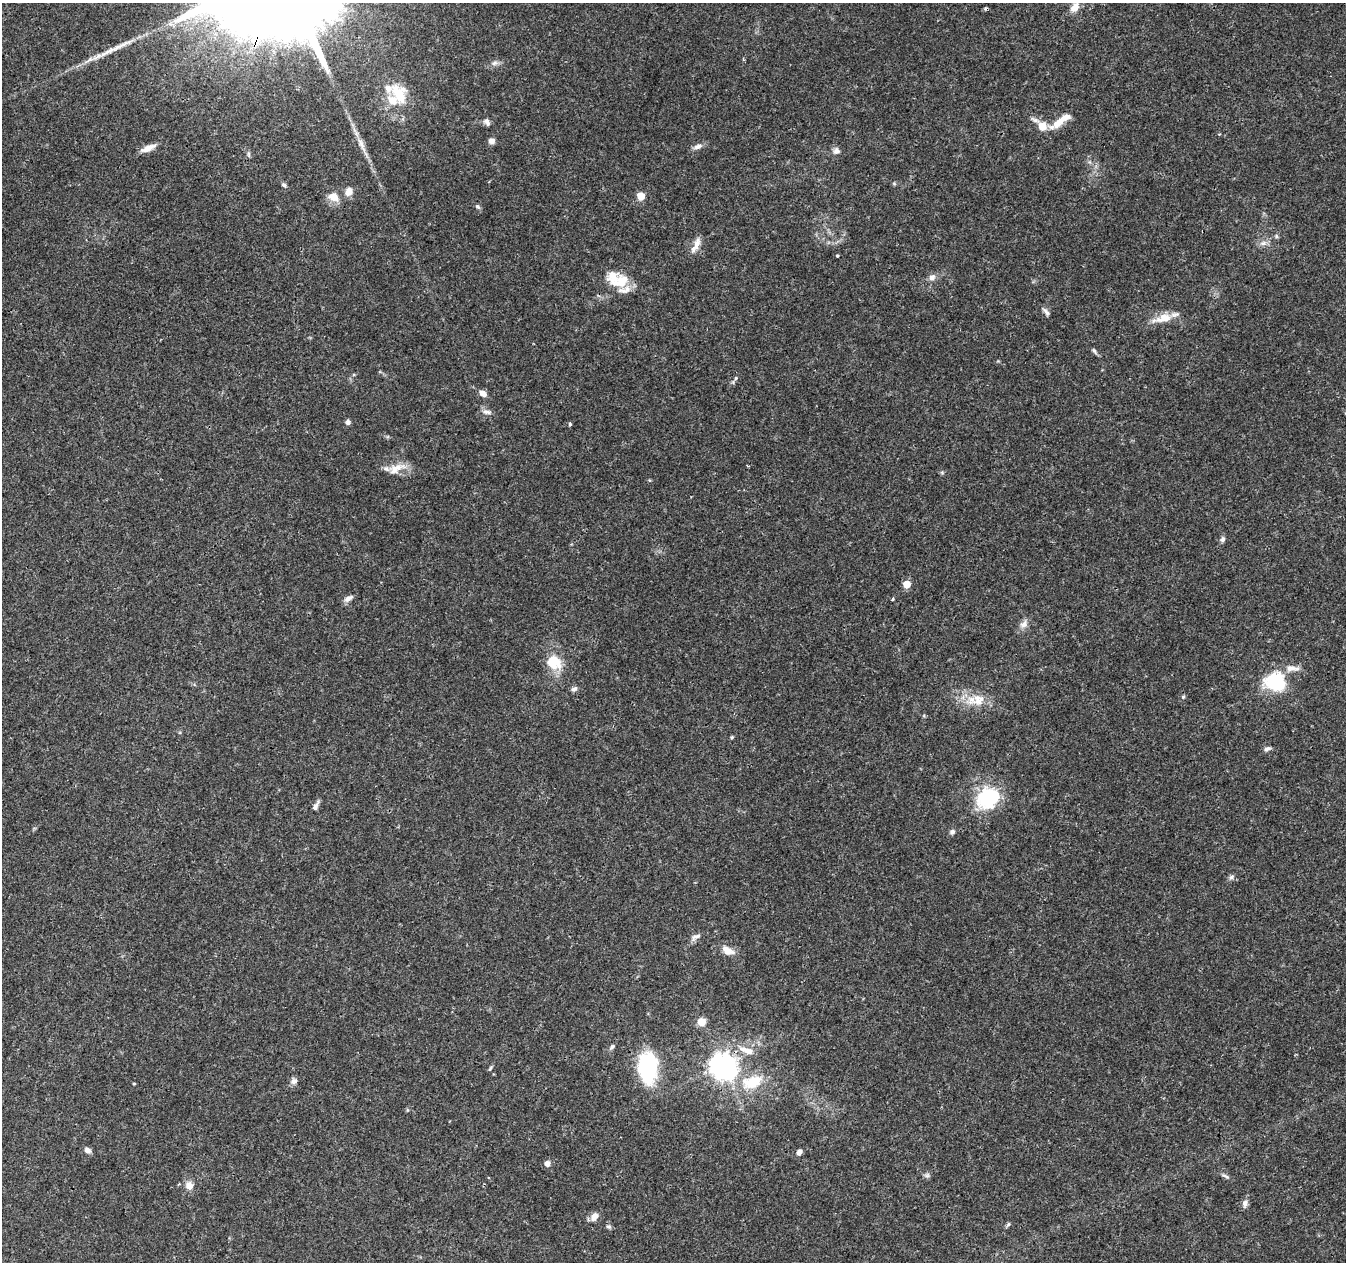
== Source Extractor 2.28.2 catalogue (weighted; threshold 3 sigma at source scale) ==
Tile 7 of 4 x 4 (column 3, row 2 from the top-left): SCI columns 2699-4042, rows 2804-4063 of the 5390 x 5544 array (HDU 1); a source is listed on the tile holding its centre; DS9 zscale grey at full resolution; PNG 1348 x 1264 px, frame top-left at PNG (2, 3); no overlay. Shown black and unused: <1% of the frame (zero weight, under 3 of 4 exposures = <1% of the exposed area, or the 3 px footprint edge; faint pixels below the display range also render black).
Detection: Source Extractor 2.28.2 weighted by HDU 2 'WHT'; one run over the whole footprint, this tile lists its part. Background 0.0503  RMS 0.0025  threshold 0.0115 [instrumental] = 3 sigma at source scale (4.5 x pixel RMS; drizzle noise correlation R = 1.50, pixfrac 1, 0.0396/0.0396 arcsec/px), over >= 5 px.
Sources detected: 80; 1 inside a brighter object's white glare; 1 cosmic-ray / hot-pixel residue — not listed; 6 inside a brighter listed object's ellipse — not listed separately; the other 72 listed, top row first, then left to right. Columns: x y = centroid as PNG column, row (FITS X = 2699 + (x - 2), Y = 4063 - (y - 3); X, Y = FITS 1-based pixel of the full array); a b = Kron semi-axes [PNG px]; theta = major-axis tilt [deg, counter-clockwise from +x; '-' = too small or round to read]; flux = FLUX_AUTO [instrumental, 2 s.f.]
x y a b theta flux
1075 7 14 10 56 2.3
110 51 40 6 25 4.5
495 63 9 7 17 0.97
399 94 30 18 -61 8.3
1035 120 14 5 -26 1
487 122 10 7 -60 0.97
1058 122 27 9 36 3.6
491 141 7 6 - 1.4
361 145 25 6 -66 2.6
698 146 13 6 21 1.2
148 148 19 7 23 2.3
836 151 10 9 - 1.1
284 185 7 5 -44 0.63
349 192 9 7 65 2.4
641 196 5 5 - 6.3
333 197 16 11 -26 3
477 206 7 5 -44 0.52
1276 236 6 5 - 0.43
1263 243 9 5 25 0.99
696 245 21 7 64 2.1
838 255 3 3 - 0.35
932 277 9 7 44 1.3
621 281 27 15 20 6.4
1046 312 13 5 -50 0.85
1163 318 23 9 14 4.6
1094 351 9 4 -56 0.55
736 378 5 4 - 0.35
483 393 9 6 -35 1.6
487 412 13 5 -6 0.97
348 422 6 5 - 0.82
570 424 4 3 - 0.42
396 469 26 11 25 3.6
942 473 6 4 -20 0.35
1223 539 8 6 68 0.69
907 584 5 5 - 5
348 598 13 6 32 1.1
892 599 4 3 - 0.32
1024 624 13 9 46 1.5
554 662 21 18 -42 6.4
1292 669 22 8 -1 2.4
1276 682 21 18 -16 16
574 689 8 6 34 0.77
1183 697 5 5 - 0.34
978 700 22 16 14 5.2
732 737 5 4 - 0.31
1267 749 9 5 21 0.78
988 798 30 26 38 15
316 806 13 5 62 1.1
952 832 7 6 - 0.65
1231 877 8 5 27 0.64
696 937 15 6 25 1.2
728 951 18 9 -25 2.4
702 1022 8 8 - 2.7
612 1047 8 5 44 0.59
747 1050 24 8 -18 3.3
722 1065 8 7 - 240
647 1067 30 17 -85 25
490 1068 8 3 62 0.38
294 1081 9 8 - 1
752 1082 28 16 16 9.4
134 1083 4 3 - 0.23
407 1110 6 3 72 0.29
88 1150 8 6 -34 1.1
799 1152 7 5 62 0.95
547 1164 6 5 - 1.4
927 1175 8 6 12 0.65
1225 1176 13 4 -31 0.68
189 1186 11 10 - 2
1245 1203 8 6 73 1.2
594 1217 11 7 51 2
1008 1224 7 4 44 0.42
609 1226 7 6 - 0.54
Overlapping masked pixels (flux is a lower limit): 1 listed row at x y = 722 1065